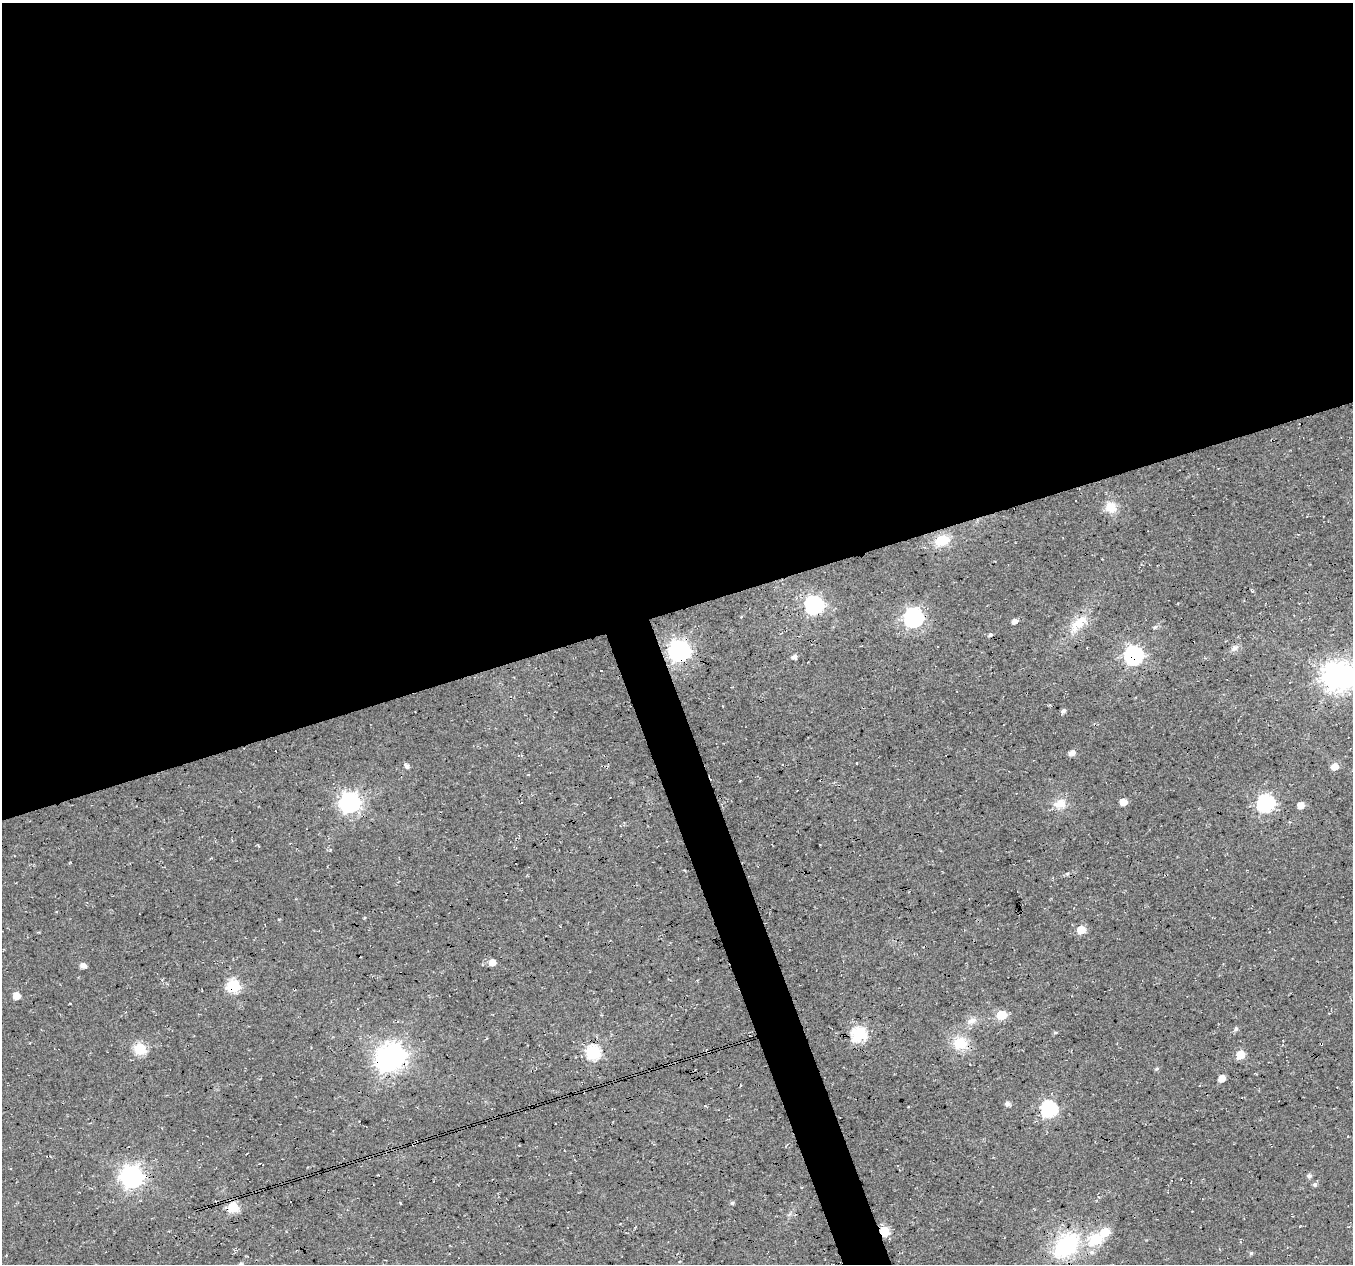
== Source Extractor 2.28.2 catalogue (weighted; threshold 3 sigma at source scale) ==
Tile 2 of 4 x 4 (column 2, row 1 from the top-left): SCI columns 1355-2705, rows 3906-5167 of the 5408 x 5234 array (HDU 1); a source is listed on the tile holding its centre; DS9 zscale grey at full resolution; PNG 1355 x 1266 px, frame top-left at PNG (2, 3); no overlay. Shown black and unused: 50% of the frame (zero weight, under 3 of 4 exposures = <1% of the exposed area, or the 3 px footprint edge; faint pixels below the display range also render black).
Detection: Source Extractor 2.28.2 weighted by HDU 2 'WHT'; one run over the whole footprint, this tile lists its part. Background 0.0181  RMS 0.0054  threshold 0.0244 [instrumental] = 3 sigma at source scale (4.5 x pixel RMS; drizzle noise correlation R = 1.50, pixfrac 1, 0.0396/0.0396 arcsec/px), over >= 5 px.
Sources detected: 59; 2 inside a brighter object's white glare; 1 cosmic-ray / hot-pixel residue — not listed; the other 56 listed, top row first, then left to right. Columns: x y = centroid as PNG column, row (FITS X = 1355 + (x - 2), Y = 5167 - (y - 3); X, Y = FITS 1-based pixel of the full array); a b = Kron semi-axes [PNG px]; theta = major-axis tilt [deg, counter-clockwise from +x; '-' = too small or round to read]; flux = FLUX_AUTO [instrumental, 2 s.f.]
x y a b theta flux
1111 507 14 13 - 7.2
942 540 17 12 16 11
814 605 7 7 - 170
914 617 8 7 - 200
1014 621 5 5 - 2.3
1079 622 23 14 36 11
1155 627 6 4 42 0.78
1235 648 10 7 47 2.2
679 651 8 8 - 320
1134 655 7 7 - 190
794 657 5 5 - 1.9
601 671 3 2 - 0.62
1335 676 9 8 - 580
723 706 3 2 - 0.34
1063 711 6 5 - 1.4
1072 753 6 5 - 3.1
857 763 3 2 - 0.4
407 766 6 4 -66 1.7
1335 767 6 5 - 6.4
350 802 8 8 - 270
1123 802 5 5 - 6.8
1266 803 7 7 - 160
1060 804 19 12 6 6.8
1301 805 5 5 - 5.6
805 872 2 2 - 0.44
1067 874 5 5 - 0.86
1081 930 5 5 - 13
492 962 6 5 - 5.1
83 966 5 5 - 3.2
233 986 6 6 - 63
16 996 5 5 - 6.3
1001 1015 6 5 - 22
971 1021 13 8 20 3.5
1236 1029 6 4 87 1.2
1055 1033 6 4 0 0.63
859 1034 7 6 - 86
960 1043 18 15 -8 12
140 1049 6 6 - 44
593 1052 7 7 - 77
393 1055 9 7 -48 310
1240 1055 6 5 - 14
1157 1069 6 4 21 0.81
1222 1078 5 5 - 6.5
1008 1104 5 5 - 2.3
1049 1109 7 7 - 110
1309 1176 6 5 - 1.4
132 1177 8 8 - 360
1315 1184 5 5 - 1.5
732 1203 5 4 - 0.99
233 1207 6 6 - 32
884 1231 6 5 - 29
1105 1232 6 6 - 16
1096 1239 7 6 - 42
1066 1245 32 21 45 48
1092 1252 7 6 - 1.6
1251 1253 5 5 - 0.82
Overlapping masked pixels (flux is a lower limit): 6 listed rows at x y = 679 651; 1134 655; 805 872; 233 986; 132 1177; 884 1231